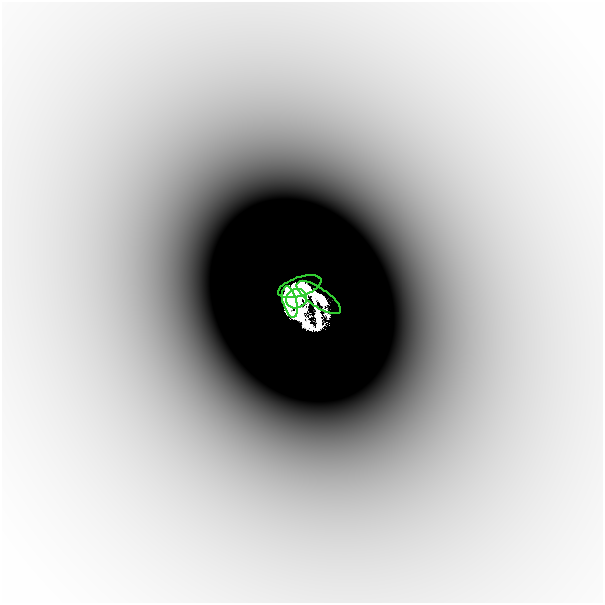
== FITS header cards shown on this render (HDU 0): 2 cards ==
NAXIS1  =                  601
NAXIS2  =                  601

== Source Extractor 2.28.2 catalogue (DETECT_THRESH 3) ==
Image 601 x 601 px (HDU 0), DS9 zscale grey, 1 PNG px = 1 image px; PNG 605 x 605 px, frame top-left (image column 1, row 601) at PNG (2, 2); each listed source drawn as its Kron ellipse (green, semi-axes under 4 px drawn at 4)
Background -3.00e-04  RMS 5.0e-05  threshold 1.51e-04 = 3 sigma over >= 5 px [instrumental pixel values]
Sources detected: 6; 2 with non-positive FLUX_AUTO (blend fragments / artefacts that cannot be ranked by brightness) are neither listed nor drawn; the other 4 listed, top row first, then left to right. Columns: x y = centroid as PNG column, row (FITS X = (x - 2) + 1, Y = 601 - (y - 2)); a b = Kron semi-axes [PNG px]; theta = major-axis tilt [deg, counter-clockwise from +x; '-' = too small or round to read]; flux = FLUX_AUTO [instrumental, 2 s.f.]
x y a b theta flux
300 287 22 9 18 1.9
319 298 26 9 -34 0.45
296 299 11 9 28 5.4
290 302 16 7 -76 5
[2 non-positive-flux detections neither listed nor drawn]